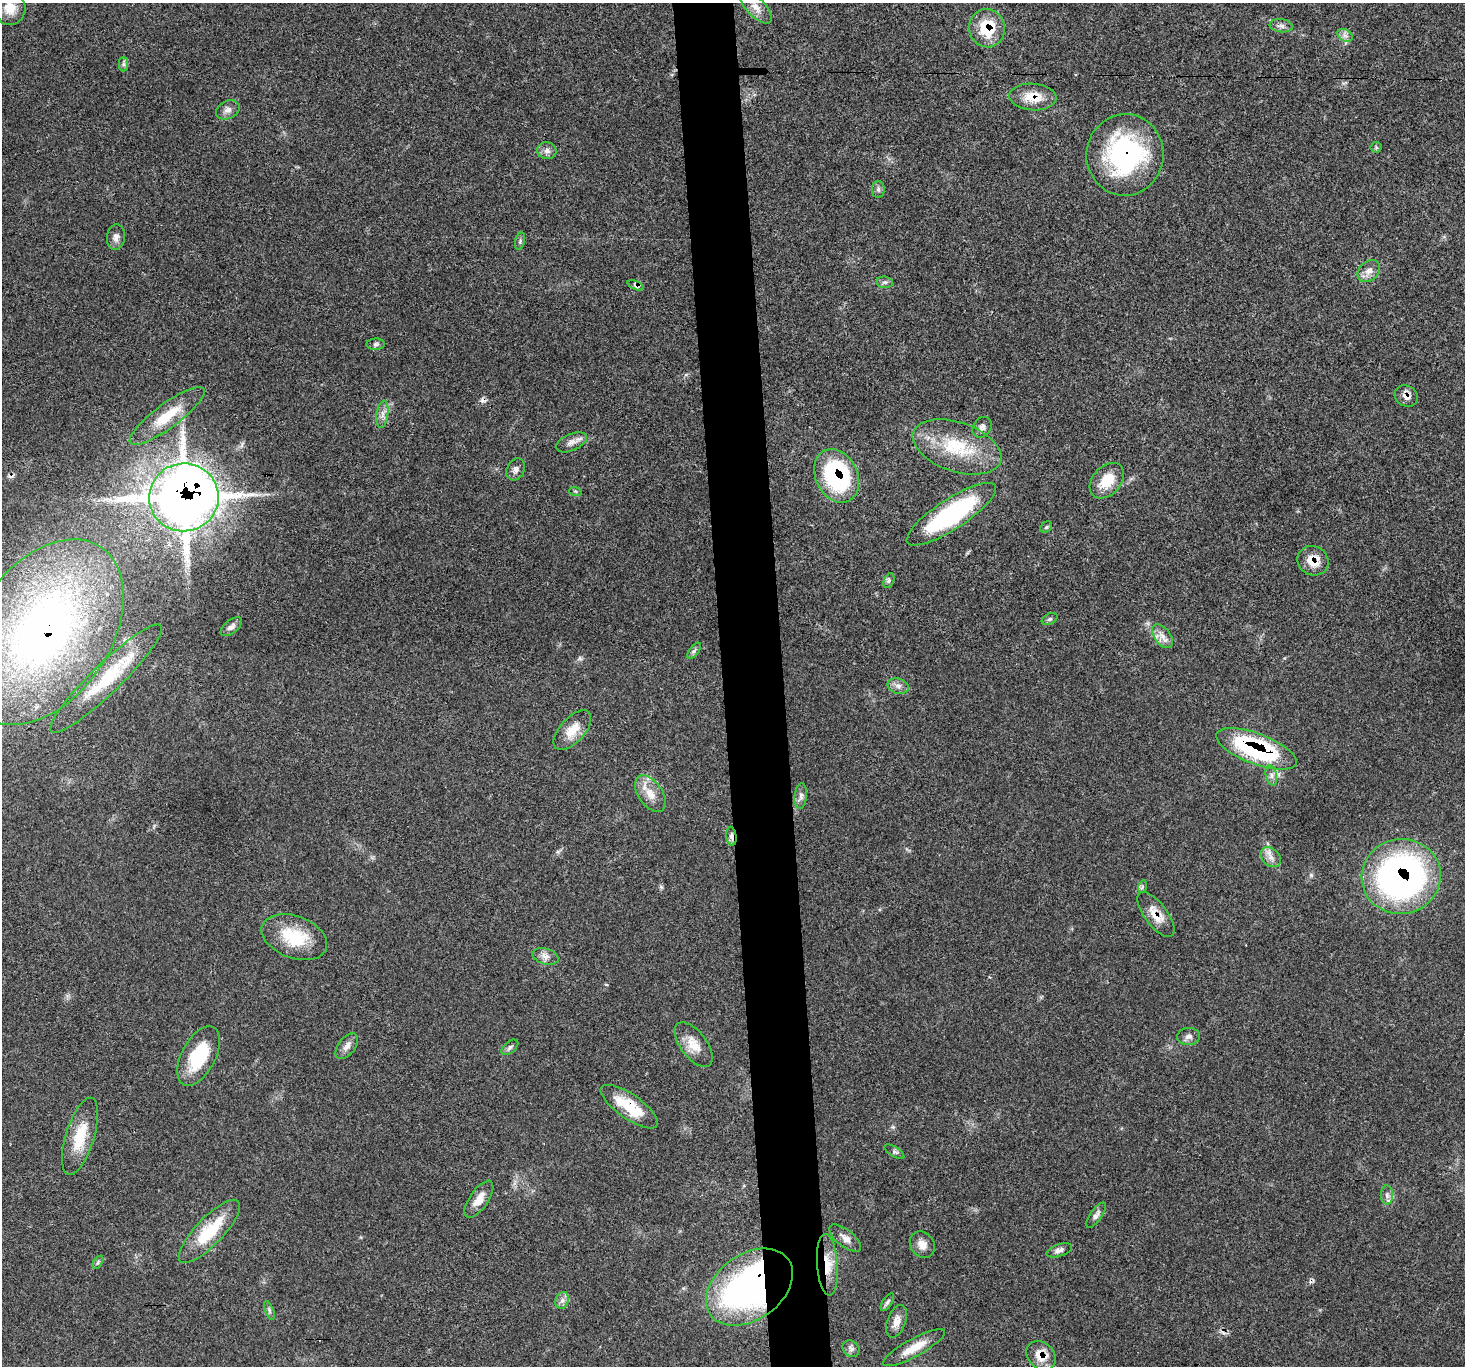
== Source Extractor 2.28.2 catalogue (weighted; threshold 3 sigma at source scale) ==
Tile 5 of 3 x 3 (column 2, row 2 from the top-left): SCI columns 1466-2928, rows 1493-2856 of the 4392 x 4373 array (HDU 1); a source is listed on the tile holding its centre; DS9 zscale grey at full resolution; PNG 1467 x 1368 px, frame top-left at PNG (2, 3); each listed source drawn as its Kron ellipse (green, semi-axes under 4 px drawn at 4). Shown black and unused: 4% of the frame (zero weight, under 3 of 5 exposures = <1% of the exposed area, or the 3 px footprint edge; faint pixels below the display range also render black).
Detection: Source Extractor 2.28.2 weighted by HDU 2 'WHT'; one run over the whole footprint, this tile lists its part. Background 0.0464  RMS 0.004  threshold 0.018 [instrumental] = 3 sigma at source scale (4.5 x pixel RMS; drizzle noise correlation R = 1.50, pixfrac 1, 0.05/0.05 arcsec/px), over >= 5 px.
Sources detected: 81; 4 cosmic-ray / hot-pixel residue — neither listed nor drawn; the other 77 listed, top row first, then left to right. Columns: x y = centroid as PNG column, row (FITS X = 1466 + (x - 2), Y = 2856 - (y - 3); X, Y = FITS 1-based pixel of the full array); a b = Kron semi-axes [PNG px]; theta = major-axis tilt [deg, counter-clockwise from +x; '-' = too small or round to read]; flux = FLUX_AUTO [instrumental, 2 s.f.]
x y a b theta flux
756 7 21 9 -46 4.1
10 8 17 15 -86 5.9
1281 26 11 6 -7 1.7
987 28 19 18 - 17
1345 35 8 5 -30 1.6
124 64 7 4 -90 0.96
1033 97 23 13 -4 8.3
228 110 12 9 27 2.3
1376 147 5 5 - 0.61
547 151 10 8 -11 2
1125 155 41 38 85 66
878 189 8 6 90 1
116 237 13 9 83 2.2
520 241 9 5 77 0.8
1369 271 12 9 43 3
885 282 8 5 -7 1
636 285 9 4 -22 0.95
376 344 9 5 1 1
1406 396 12 10 -33 2.8
382 414 13 6 82 2.2
167 416 45 12 36 13
982 427 11 9 53 2.1
571 442 16 8 23 2.7
957 447 46 24 -19 25
516 469 11 8 61 1.9
837 476 28 21 -64 49
1107 481 20 14 48 9.8
575 491 6 4 -18 0.5
184 497 35 34 - 670
951 514 52 15 33 53
1046 527 6 5 - 0.63
1313 561 16 14 -32 6.7
889 581 8 5 66 0.82
1050 619 8 5 26 0.86
231 627 12 6 39 1.7
44 632 102 67 56 200
1163 636 13 8 -53 3.1
694 651 9 4 54 1
106 679 76 15 44 21
898 686 11 7 -15 2
572 730 24 12 48 7
1256 749 42 15 -20 59
1271 775 10 5 -78 1.5
650 794 20 12 -55 5.8
801 796 13 6 84 1.8
731 836 9 5 -83 1.6
1271 857 11 8 -44 2.6
1401 877 39 37 9 140
1142 887 6 4 73 0.63
1156 915 27 11 -53 6.5
294 937 34 21 -20 18
545 956 13 8 -16 2.4
1189 1036 11 8 3 1.9
694 1045 26 13 -52 6.6
347 1046 15 8 53 2.5
510 1047 10 5 40 1.1
199 1056 32 17 62 19
629 1107 34 12 -35 15
80 1136 40 14 73 13
894 1152 11 5 -33 0.95
1387 1195 9 6 -90 1.5
479 1199 21 9 55 4.5
1096 1215 15 6 55 1.7
209 1231 41 13 46 19
845 1238 19 8 -39 2.8
922 1245 14 11 -54 3.4
1059 1250 13 6 18 1.7
98 1262 7 4 54 0.71
827 1265 31 10 -85 7.7
749 1287 48 33 35 140
562 1300 8 6 69 1.8
887 1302 10 4 56 0.99
269 1311 10 3 -69 0.75
897 1321 17 9 70 3.4
914 1348 35 9 29 7.6
851 1349 9 7 -42 1.6
1041 1356 16 13 -44 7
Overlapping masked pixels (flux is a lower limit): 17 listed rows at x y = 987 28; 1033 97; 1125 155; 636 285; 1406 396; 837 476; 184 497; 1313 561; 44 632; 1256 749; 731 836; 1401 877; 1156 915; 629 1107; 827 1265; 749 1287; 1041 1356
Isophote crosses this tile's border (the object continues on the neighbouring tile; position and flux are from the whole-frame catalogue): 2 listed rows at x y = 756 7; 10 8